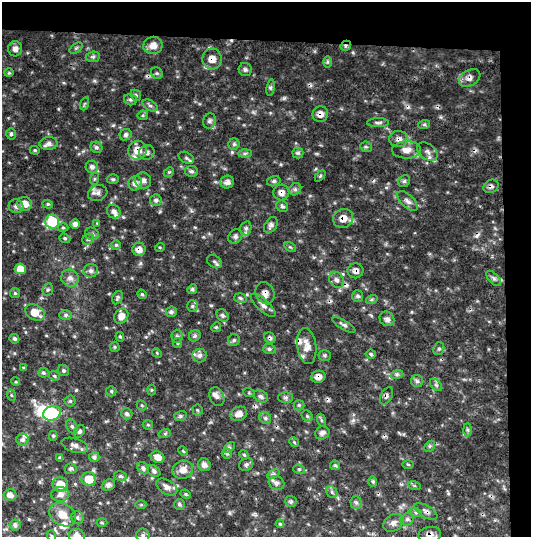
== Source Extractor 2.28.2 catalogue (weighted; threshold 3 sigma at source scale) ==
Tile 2 of 2 x 2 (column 2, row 1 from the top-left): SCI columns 561-1089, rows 536-1070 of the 1121 x 1070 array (HDU 1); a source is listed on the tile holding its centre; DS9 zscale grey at full resolution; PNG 533 x 539 px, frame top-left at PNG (2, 2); each listed source drawn as its Kron ellipse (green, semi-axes under 4 px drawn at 4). Shown black and unused: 12% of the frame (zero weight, under 3 of 4 exposures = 2% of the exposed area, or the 3 px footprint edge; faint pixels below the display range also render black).
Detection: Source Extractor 2.28.2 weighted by HDU 2 'WHT'; one run over the whole footprint, this tile lists its part. Background 0.0513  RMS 0.0095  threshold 0.0426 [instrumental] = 3 sigma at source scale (4.5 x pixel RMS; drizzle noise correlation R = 1.50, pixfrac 1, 0.0396/0.0396 arcsec/px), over >= 5 px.
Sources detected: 220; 1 inside a brighter object's white glare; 10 cosmic-ray / hot-pixel residue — neither listed nor drawn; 10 inside a brighter listed object's ellipse — not listed separately; the other 199 listed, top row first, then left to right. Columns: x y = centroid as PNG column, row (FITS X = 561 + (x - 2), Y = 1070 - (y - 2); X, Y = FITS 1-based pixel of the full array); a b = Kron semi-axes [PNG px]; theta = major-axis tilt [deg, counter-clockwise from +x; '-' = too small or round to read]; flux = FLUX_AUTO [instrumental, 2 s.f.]
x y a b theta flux
153 45 9 8 - 7.2
346 46 5 4 - 1.5
76 48 7 4 36 1.5
15 49 7 7 - 3.8
93 57 7 5 7 2.1
212 59 10 9 - 8.4
327 62 6 4 89 1.4
245 70 6 6 - 2.1
9 73 4 4 - 0.98
157 73 6 5 - 1.7
470 78 11 7 31 4.7
271 88 8 4 82 1.9
136 95 6 5 - 1.6
130 100 6 5 - 1.8
84 104 7 4 71 1.3
150 106 8 5 -32 2.1
320 114 8 7 - 5
143 115 5 5 - 1.4
210 121 8 6 74 2.5
378 123 11 4 1 2.4
424 125 6 4 19 1.4
11 134 5 5 - 1.9
126 135 6 5 - 2.2
399 139 9 8 - 4.4
49 144 9 6 3 4.1
234 144 5 5 - 1.9
96 147 6 5 - 2.1
366 147 6 5 - 1.5
35 150 5 4 - 1
137 150 9 9 - 9.9
406 150 14 8 2 7.2
147 152 8 7 - 4.1
427 152 11 7 -39 4.5
245 153 7 4 1 1.9
298 153 5 5 - 1.8
186 158 8 5 -29 2.1
92 167 6 6 - 3.5
191 171 6 5 - 2.2
169 172 5 4 - 1.3
320 176 6 4 45 1.5
94 179 6 4 71 1.2
113 179 6 5 - 1.7
143 181 8 8 - 4.6
274 181 7 5 15 1.9
404 181 6 5 - 1.9
227 182 7 6 - 4
135 183 7 6 - 5.4
491 186 8 6 28 3
295 189 6 5 - 2.1
98 193 10 7 18 3.8
281 193 8 8 - 4.8
156 200 6 5 - 2.5
407 201 13 6 -45 4
25 204 7 6 - 9
48 204 5 4 - 1.4
16 206 7 7 - 3.2
282 206 6 5 - 2.2
114 212 7 6 - 3.4
343 218 10 9 - 9.4
52 222 7 7 - 42
97 223 4 4 - 0.77
75 224 5 5 - 4
271 225 9 6 57 3.3
63 228 5 3 - 1.1
246 228 7 5 75 2.4
92 234 7 6 - 2.6
235 236 8 6 46 2.6
65 238 6 4 -21 1.4
88 239 6 5 - 1.8
116 245 5 5 - 1.3
160 247 5 3 - 0.92
290 247 6 4 -32 1.3
139 249 6 6 - 5.3
214 262 8 5 -35 2.3
20 269 5 5 - 9.1
91 271 7 6 - 3.2
355 271 8 7 - 3.6
70 278 9 8 - 5.1
494 278 9 5 -47 2.4
337 280 9 7 -55 3.9
192 289 5 4 - 1.7
48 290 6 5 - 1.6
15 293 5 5 - 1.4
265 293 11 9 -67 5.6
142 294 5 4 - 1.3
358 296 6 5 - 2.3
117 298 7 5 62 1.8
240 298 6 4 -18 1.8
372 299 6 4 19 1.5
263 305 16 6 -43 4.5
192 306 6 5 - 1.8
171 312 5 5 - 2.5
35 313 10 7 -31 12
66 315 6 5 - 2.1
223 315 7 5 -52 2
121 316 8 6 56 6.4
387 319 8 7 - 3.6
344 325 13 4 -30 2.2
216 327 5 4 - 1.3
177 336 6 5 - 2.1
195 336 6 5 - 2.1
120 337 5 4 - 1.3
270 338 6 5 - 2.2
14 339 5 4 - 2
234 340 5 5 - 1.8
178 343 5 4 - 1.2
307 346 18 9 -82 8.3
115 347 5 4 - 1.3
269 349 6 5 - 1.9
439 349 6 5 - 1.8
157 353 5 4 - 1
371 354 5 4 - 1.4
199 355 7 7 - 3.4
325 355 6 5 - 1.7
23 368 4 3 - 1
63 370 6 5 - 1.8
43 373 5 5 - 1.6
397 374 6 4 18 1.9
54 376 6 4 -23 1.4
318 377 7 6 - 5.2
417 381 6 6 - 2.3
16 382 4 3 - 0.97
436 385 7 4 -45 2
151 390 5 3 - 0.91
111 391 5 5 - 1.5
249 393 6 3 -18 0.96
11 395 6 3 -71 1.1
261 396 7 6 - 2.8
386 396 9 5 60 2.9
217 397 10 7 -68 4
285 398 7 5 -1 2.3
70 401 5 5 - 1.6
142 405 5 4 - 1.3
299 405 5 5 - 1.4
197 410 5 5 - 1.1
52 413 9 7 24 64
127 414 6 5 - 2.2
239 414 9 7 25 5.3
180 416 6 5 - 1.9
307 416 6 5 - 1.6
265 418 6 5 - 1.9
321 420 6 4 -71 1.5
148 425 5 5 - 1.1
72 426 7 5 -62 2.1
467 430 6 4 -88 1.7
79 431 7 5 55 2
165 433 6 4 20 1.2
322 433 7 6 - 3.5
53 436 5 4 - 1.3
22 439 6 6 - 3.4
294 442 5 4 - 1.2
75 445 14 7 -17 4.9
430 446 6 4 46 1.7
229 447 6 4 42 1.8
183 451 5 3 - 0.92
227 454 5 5 - 1.3
244 455 5 4 - 1.2
94 457 5 5 - 2.5
158 457 7 5 -26 5.9
60 458 4 4 - 1.9
408 464 5 3 - 0.99
204 465 7 6 - 3.8
246 465 7 6 - 2.2
335 465 5 4 - 1.4
143 468 6 5 - 2.4
71 469 6 5 - 1.8
299 469 6 3 -19 1.2
183 470 10 9 - 7.2
154 471 7 5 -38 2.2
273 474 7 4 32 1.7
120 476 6 5 - 1.9
89 479 7 6 - 14
373 481 5 4 - 1.4
276 483 8 7 - 3.6
60 484 8 7 - 12
108 485 7 5 22 2.9
414 485 6 4 -20 1.4
167 487 11 7 -31 4.9
332 492 6 5 - 1.9
60 494 9 7 4 5
186 494 5 4 - 1.3
10 495 6 6 - 4.8
291 501 6 5 - 2
356 502 6 5 - 2.2
180 504 5 5 - 1.7
141 505 6 4 0 1.2
426 511 13 6 -30 3.5
416 513 6 4 -19 1.9
63 515 14 11 -30 10
77 518 7 6 - 2
407 519 7 5 44 2.6
102 523 5 3 - 0.99
393 523 11 8 34 4.4
280 524 4 4 - 1.1
15 525 5 5 - 2.6
430 534 11 7 10 5.8
143 535 7 6 - 2
52 536 6 3 -69 1.2
77 536 8 7 - 6.8
Overlapping masked pixels (flux is a lower limit): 17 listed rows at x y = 346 46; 212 59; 470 78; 320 114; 399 139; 137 150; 491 186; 281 193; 343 218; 139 249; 355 271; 265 293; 270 338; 318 377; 386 396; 426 511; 430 534
Isophote crosses this tile's border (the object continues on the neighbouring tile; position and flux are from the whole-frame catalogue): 4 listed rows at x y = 430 534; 143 535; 52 536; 77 536